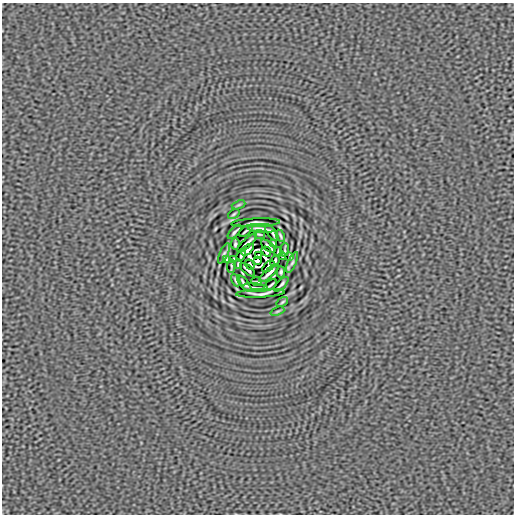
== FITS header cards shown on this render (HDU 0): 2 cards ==
NAXIS1  =                  512
NAXIS2  =                  512

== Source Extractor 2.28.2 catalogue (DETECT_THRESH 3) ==
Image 512 x 512 px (HDU 0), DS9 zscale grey, 1 PNG px = 1 image px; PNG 516 x 516 px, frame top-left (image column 1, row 512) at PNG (2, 3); each listed source drawn as its Kron ellipse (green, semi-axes under 4 px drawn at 4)
Background 1.40e-07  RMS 1.5e-05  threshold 4.64e-05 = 3 sigma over >= 5 px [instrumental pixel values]
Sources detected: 47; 4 with non-positive FLUX_AUTO (blend fragments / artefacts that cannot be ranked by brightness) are neither listed nor drawn; the other 43 listed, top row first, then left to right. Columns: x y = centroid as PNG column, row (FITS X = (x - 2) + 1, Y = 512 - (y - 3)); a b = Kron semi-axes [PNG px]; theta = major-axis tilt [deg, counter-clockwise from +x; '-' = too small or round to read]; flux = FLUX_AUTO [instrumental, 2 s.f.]
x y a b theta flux
239 205 7 3 21 1.3e-03
234 214 6 3 36 1.5e-03
256 223 24 4 2 9.9e-04
261 228 13 2 -5 3.3e-03
246 231 7 2 37 1.9e-03
235 232 9 2 46 2.2e-03
272 233 10 3 -52 2.1e-03
259 234 5 2 - 1.4e-03
280 236 6 2 -64 1.6e-03
247 243 13 2 43 3.6e-03
274 243 3 2 - 8.4e-04
235 244 5 3 - 1.9e-03
268 246 9 2 -40 2.6e-03
248 250 7 3 45 1.9e-03
285 250 6 2 85 1.3e-03
266 252 5 3 - 2.3e-03
278 252 5 2 - 1.2e-03
224 253 11 4 66 2.5e-03
241 255 6 2 68 2.0e-03
259 255 4 3 - 1.8e-03
282 257 4 2 - 1.2e-03
290 257 4 2 - 1.4e-03
226 259 4 2 - 1.4e-03
234 259 4 2 - 1.2e-03
257 261 4 3 - 1.8e-03
275 261 6 2 68 2.0e-03
292 263 11 4 66 2.6e-03
238 264 5 2 - 1.2e-03
250 264 5 3 - 2.4e-03
231 266 6 2 85 1.3e-03
268 266 7 3 45 1.9e-03
248 270 9 2 -40 2.6e-03
281 272 5 3 - 1.9e-03
269 273 13 2 43 3.6e-03
236 280 6 2 -64 1.6e-03
257 282 5 2 - 1.4e-03
244 284 10 3 -51 2.2e-03
281 284 9 2 46 2.2e-03
270 285 7 2 37 1.9e-03
255 288 13 2 -5 3.3e-03
260 293 24 4 2 1.0e-03
282 302 6 3 36 1.5e-03
277 311 7 3 21 1.3e-03
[4 non-positive-flux detections neither listed nor drawn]